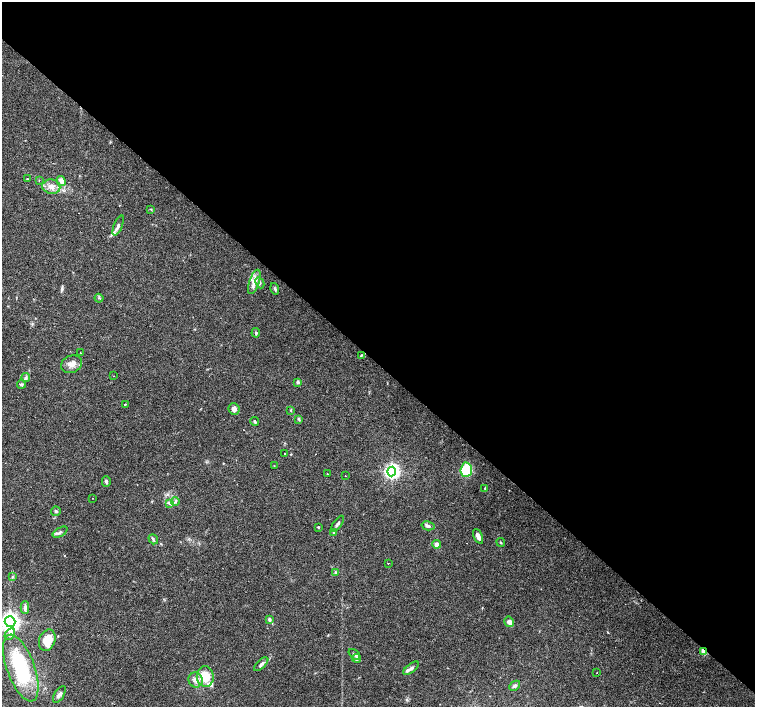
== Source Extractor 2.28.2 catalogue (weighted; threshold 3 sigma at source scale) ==
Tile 3 of 4 x 4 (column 3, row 1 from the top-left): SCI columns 3010-4514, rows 4387-5795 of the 6019 x 6019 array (HDU 1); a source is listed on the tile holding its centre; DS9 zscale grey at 2 x 2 block average (1 PNG px = mean of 2 x 2 image px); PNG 757 x 709 px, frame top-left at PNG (2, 2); each listed source drawn as its Kron ellipse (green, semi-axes under 4 px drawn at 4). Shown black and unused: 52% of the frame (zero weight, under 3 of 4 exposures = <1% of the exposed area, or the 3 px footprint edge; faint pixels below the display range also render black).
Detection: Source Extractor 2.28.2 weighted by HDU 2 'WHT'; one run over the whole footprint, this tile lists its part. Background 0.0444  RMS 0.0047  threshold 0.021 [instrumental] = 3 sigma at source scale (4.5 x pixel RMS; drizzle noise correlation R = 1.50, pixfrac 1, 0.0396/0.0396 arcsec/px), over >= 5 px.
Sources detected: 73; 6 cosmic-ray / hot-pixel residue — neither listed nor drawn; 3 inside a brighter listed object's ellipse — not listed separately; the other 64 listed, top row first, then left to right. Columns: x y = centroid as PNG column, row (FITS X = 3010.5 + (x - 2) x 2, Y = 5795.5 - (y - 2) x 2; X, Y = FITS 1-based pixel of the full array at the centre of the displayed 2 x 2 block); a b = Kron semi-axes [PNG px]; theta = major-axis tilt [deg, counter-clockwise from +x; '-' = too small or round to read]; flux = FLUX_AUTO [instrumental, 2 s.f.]
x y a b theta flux
27 179 3 3 - 0.73
39 181 3 2 - 0.6
61 181 5 4 - 6.8
51 187 9 7 -10 7.3
151 209 3 2 - 0.71
118 226 10 4 68 3.4
254 282 13 5 71 9.6
260 283 6 3 -63 1.7
275 289 6 3 -72 1.6
99 298 4 2 - 1.2
256 333 5 3 - 1.7
80 353 2 2 - 2.1
361 355 3 2 - 0.91
72 364 11 8 25 7.1
113 376 2 2 - 0.43
26 377 4 4 - 2
298 382 3 3 - 2.6
21 384 4 3 - 1.7
125 404 2 2 - 15
234 409 6 5 - 5.5
291 410 3 2 - 0.76
299 419 4 3 - 1.3
255 421 5 3 - 1.2
285 453 2 2 - 8.6
274 466 2 2 - 1.1
466 470 7 5 86 45
392 471 5 4 - 350
327 473 2 2 - 4.4
345 476 2 2 - 2
106 481 5 3 - 2.7
485 488 3 2 - 0.59
92 498 2 2 - 0.63
175 501 4 3 - 1.8
169 503 4 3 - 1.7
56 511 5 4 - 2
337 524 9 3 54 2.6
428 526 7 4 -14 2.5
318 527 3 3 - 0.86
60 532 8 3 31 2.1
333 532 3 3 - 0.98
478 536 8 3 -66 5.1
153 539 5 3 - 1.6
501 542 4 2 - 0.73
437 544 4 4 - 6.5
388 564 2 2 - 1.8
335 572 4 3 - 1.1
13 577 4 3 - 1.3
25 607 6 3 90 3
269 619 4 3 - 2.4
10 622 5 5 - 600
509 622 5 4 - 4
10 634 6 4 57 3.6
47 640 11 8 69 15
704 651 3 2 - 31
354 654 7 4 -41 2.1
357 658 4 4 - 3.2
261 664 9 4 44 3.5
21 668 35 14 -70 85
411 668 9 3 38 3.2
597 672 2 2 - 0.53
205 676 10 8 -81 24
196 680 7 7 - 6.4
515 686 6 4 41 2.9
59 694 9 4 57 3.8
Overlapping masked pixels (flux is a lower limit): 1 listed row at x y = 704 651
Isophote crosses this tile's border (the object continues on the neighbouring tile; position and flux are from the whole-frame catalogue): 1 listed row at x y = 10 622
Diffuse or blended objects may show on this block-average render without a row.